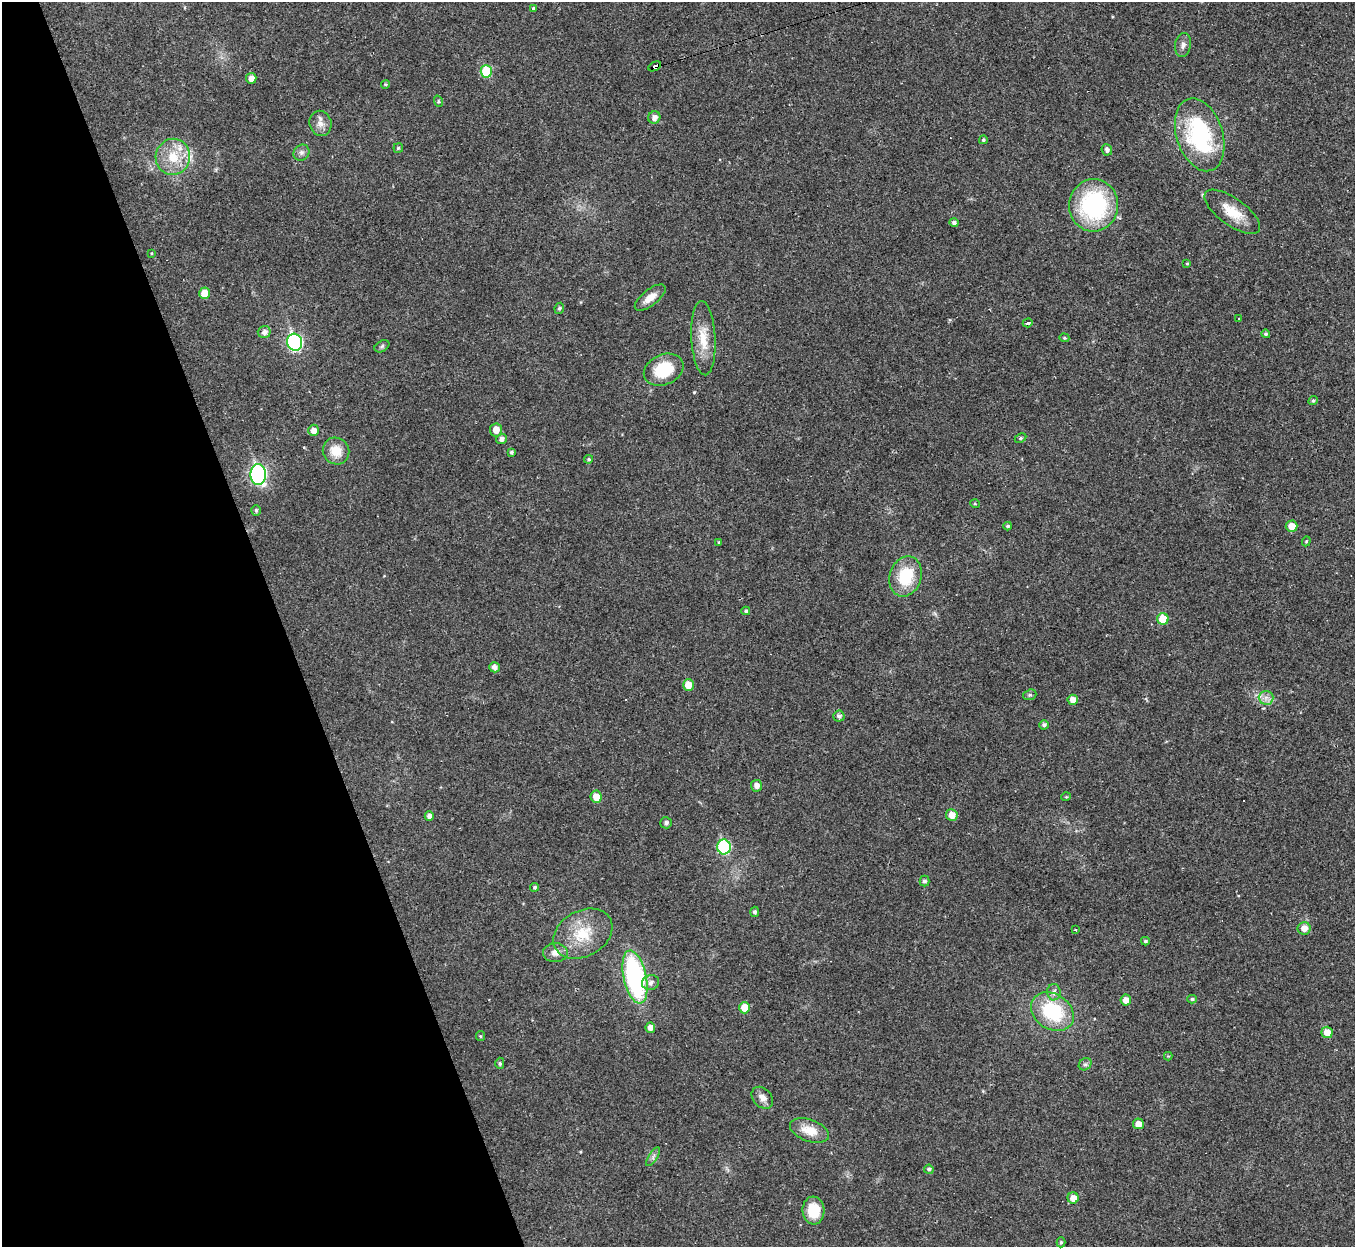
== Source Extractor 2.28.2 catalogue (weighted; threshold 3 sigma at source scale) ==
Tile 5 of 4 x 4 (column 1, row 2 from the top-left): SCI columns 1-1353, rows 2634-3878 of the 5413 x 5393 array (HDU 1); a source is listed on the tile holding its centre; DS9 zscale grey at full resolution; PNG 1357 x 1249 px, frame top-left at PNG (2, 2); each listed source drawn as its Kron ellipse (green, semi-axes under 4 px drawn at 4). Shown black and unused: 21% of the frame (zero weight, under 2 of 3 exposures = <1% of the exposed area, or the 3 px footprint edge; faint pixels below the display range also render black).
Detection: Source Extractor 2.28.2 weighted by HDU 2 'WHT'; one run over the whole footprint, this tile lists its part. Background 0.0387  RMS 0.0048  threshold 0.0214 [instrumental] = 3 sigma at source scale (4.5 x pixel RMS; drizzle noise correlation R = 1.50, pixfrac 1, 0.05/0.05 arcsec/px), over >= 5 px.
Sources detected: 97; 2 cosmic-ray / hot-pixel residue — neither listed nor drawn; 2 inside a brighter listed object's ellipse — not listed separately; the other 93 listed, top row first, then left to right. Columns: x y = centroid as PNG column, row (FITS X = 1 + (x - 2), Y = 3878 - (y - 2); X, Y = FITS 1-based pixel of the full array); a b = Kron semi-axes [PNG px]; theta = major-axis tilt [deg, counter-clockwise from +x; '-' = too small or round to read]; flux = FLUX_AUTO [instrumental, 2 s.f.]
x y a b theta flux
533 8 3 3 - 1.2
1183 45 12 8 79 2.4
655 66 7 4 26 110
486 71 6 5 - 18
251 78 5 5 - 2.8
385 84 4 4 - 0.63
438 101 6 3 -72 0.64
654 117 6 6 - 2.3
320 123 13 11 -71 3.6
1200 135 38 23 -72 56
983 140 4 4 - 0.63
398 148 5 4 - 0.68
1107 150 6 5 - 1.5
301 153 8 7 - 1.7
173 157 18 17 - 13
1094 205 26 24 85 60
1232 212 33 13 -36 11
954 223 4 4 - 1.7
151 253 4 3 - 0.43
1187 264 4 3 - 0.47
204 293 5 5 - 6
650 298 18 8 38 5.1
559 308 5 4 - 1.1
1239 319 3 3 - 0.61
1028 323 5 4 - 1.4
264 332 6 6 - 2.2
1266 334 4 4 - 0.87
703 338 37 12 -87 11
1064 338 5 4 - 0.58
295 342 8 7 - 85
382 346 8 5 31 0.97
664 370 20 15 24 19
1313 401 5 4 - 0.89
314 430 6 5 - 3.2
496 430 6 6 - 3.9
1021 438 6 4 26 0.7
501 439 5 5 - 2
336 451 14 12 -46 8.5
511 452 4 3 - 0.86
589 459 4 4 - 0.71
258 475 10 8 90 120
975 504 5 3 - 0.45
256 510 5 4 - 0.75
1008 526 4 3 - 0.83
1292 526 6 5 - 5.5
1306 541 5 4 - 0.6
719 542 4 3 - 0.47
905 576 20 16 71 19
746 611 4 4 - 0.87
1163 619 6 5 - 9.7
494 667 5 5 - 2.1
688 685 5 5 - 7.2
1030 695 7 5 20 0.82
1266 698 7 7 - 2.2
1073 700 5 5 - 4
839 716 5 5 - 1.5
1044 725 5 4 - 1.3
756 786 6 5 - 2.6
596 797 6 5 - 5.9
1066 797 5 3 - 0.4
952 815 6 6 - 4.7
429 816 5 4 - 2
666 823 6 5 - 1.4
724 847 7 6 - 47
924 881 5 5 - 1.3
535 887 4 4 - 0.85
755 912 5 4 - 1.2
1304 928 6 6 - 4
1075 930 3 2 - 0.47
583 934 31 23 29 18
1145 941 4 3 - 0.78
555 953 12 9 1 3.6
635 977 27 11 -77 80
651 983 8 7 - 2.2
1054 992 8 6 -89 2
1192 999 5 4 - 0.86
1126 1000 5 5 - 3.8
745 1008 6 5 - 7.3
1052 1012 23 17 -33 32
650 1028 5 4 - 3.4
1327 1032 6 5 - 5.3
480 1036 5 4 - 0.56
1168 1056 4 4 - 0.46
500 1063 6 4 -88 0.76
1085 1064 7 5 41 1
762 1098 12 9 -47 3.2
1138 1124 5 5 - 4
809 1130 20 11 -19 8.4
653 1157 11 4 57 1.3
929 1169 4 4 - 1.1
1073 1198 5 5 - 4.7
813 1211 14 11 -84 13
1061 1242 5 4 - 0.8
Overlapping masked pixels (flux is a lower limit): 1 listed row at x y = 655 66